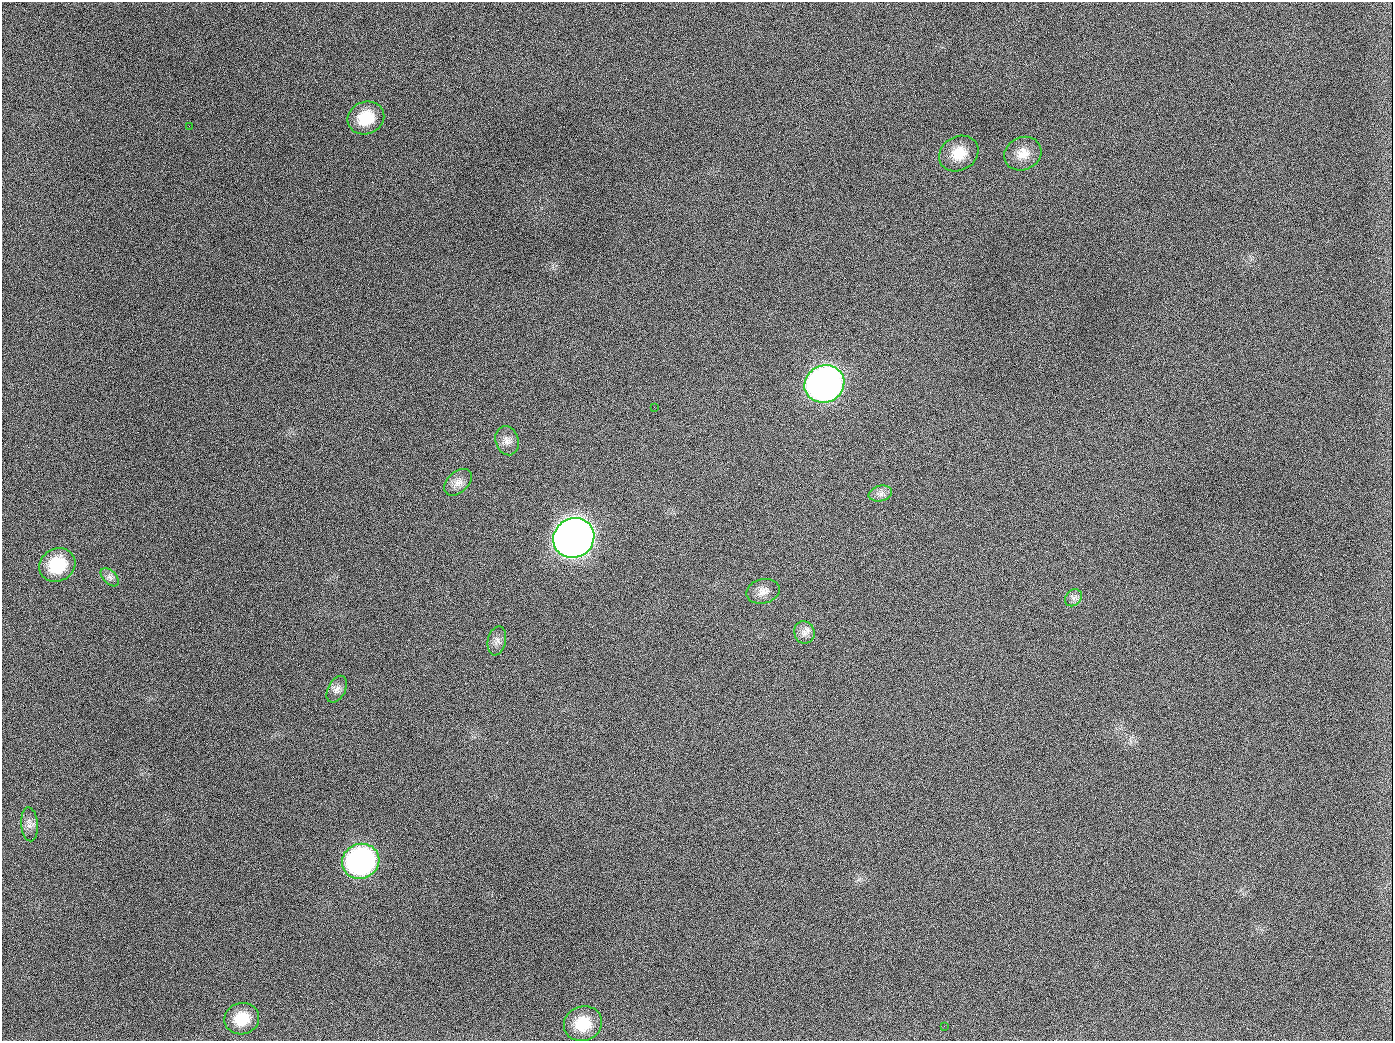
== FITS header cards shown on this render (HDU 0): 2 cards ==
NAXIS1  =                 1391
NAXIS2  =                 1039

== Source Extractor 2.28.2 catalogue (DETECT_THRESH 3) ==
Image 1391 x 1039 px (HDU 0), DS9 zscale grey, 1 PNG px = 1 image px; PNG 1395 x 1043 px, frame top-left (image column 1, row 1039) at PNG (2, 2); each listed source drawn as its Kron ellipse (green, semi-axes under 4 px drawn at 4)
Background 1360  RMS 66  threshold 197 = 3 sigma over >= 5 px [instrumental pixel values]
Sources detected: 22; all 22 listed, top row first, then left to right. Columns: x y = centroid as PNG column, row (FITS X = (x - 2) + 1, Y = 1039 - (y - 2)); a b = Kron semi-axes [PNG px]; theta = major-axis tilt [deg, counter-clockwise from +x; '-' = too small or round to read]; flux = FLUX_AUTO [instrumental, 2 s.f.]
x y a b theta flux
366 118 19 16 21 1.3e+05
189 126 2 2 - 6.5e+03
959 154 20 17 30 1.0e+05
1023 154 19 16 26 7.0e+04
824 384 20 18 26 2.5e+06
654 407 3 2 - 3.6e+03
507 441 15 11 -74 3.3e+04
458 482 16 10 42 3.6e+04
880 494 12 8 13 2.4e+04
574 538 21 19 31 5.6e+06
57 565 18 16 27 1.9e+05
110 577 11 6 -45 1.8e+04
763 591 17 12 13 3.9e+04
1073 598 9 7 46 2.0e+04
804 632 11 10 - 3.1e+04
497 641 15 9 77 2.6e+04
337 689 14 8 63 2.7e+04
29 824 17 8 -85 2.9e+04
361 861 19 17 23 1.1e+06
242 1019 17 15 14 1.1e+05
583 1024 19 17 20 1.3e+05
944 1026 3 2 - 5.4e+03